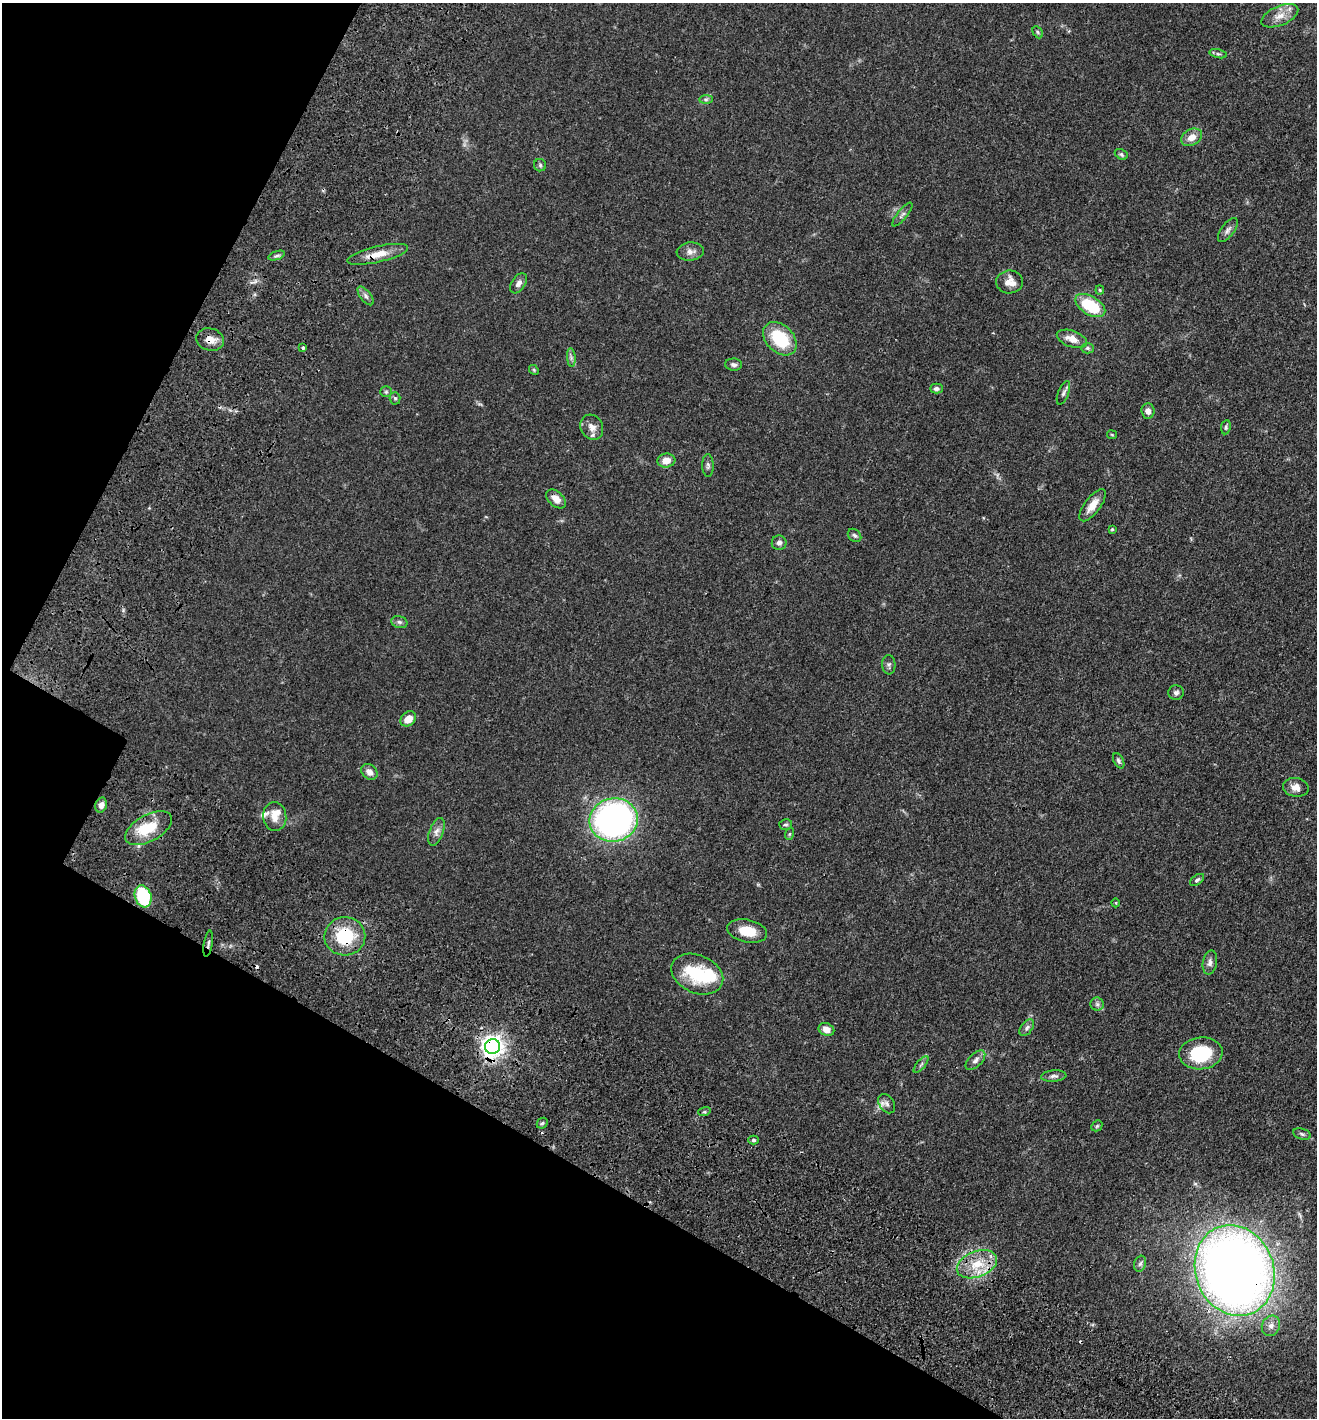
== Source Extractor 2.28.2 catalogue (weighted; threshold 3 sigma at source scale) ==
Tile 9 of 4 x 4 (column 1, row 3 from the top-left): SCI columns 335-1649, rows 1557-2972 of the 6066 x 6001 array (HDU 1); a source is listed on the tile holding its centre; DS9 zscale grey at full resolution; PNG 1319 x 1420 px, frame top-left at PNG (2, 3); each listed source drawn as its Kron ellipse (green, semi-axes under 4 px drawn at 4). Shown black and unused: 23% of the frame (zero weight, under 3 of 4 exposures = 11% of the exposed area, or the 3 px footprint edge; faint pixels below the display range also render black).
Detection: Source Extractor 2.28.2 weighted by HDU 2 'WHT'; one run over the whole footprint, this tile lists its part. Background 0.0631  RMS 0.0045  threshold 0.0202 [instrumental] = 3 sigma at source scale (4.5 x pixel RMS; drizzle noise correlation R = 1.50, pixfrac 1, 0.05/0.05 arcsec/px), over >= 5 px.
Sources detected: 86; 2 inside a brighter object's white glare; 2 cosmic-ray / hot-pixel residue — neither listed nor drawn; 2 inside a brighter listed object's ellipse — not listed separately; the other 80 listed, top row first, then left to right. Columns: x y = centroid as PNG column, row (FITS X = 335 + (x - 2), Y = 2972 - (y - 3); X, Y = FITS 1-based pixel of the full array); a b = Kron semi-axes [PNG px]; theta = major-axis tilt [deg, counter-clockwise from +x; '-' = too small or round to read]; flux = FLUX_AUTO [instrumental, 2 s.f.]
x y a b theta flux
1280 16 19 9 22 5.1
1038 32 6 4 -60 0.7
1218 54 9 3 -13 0.82
706 99 7 4 1 0.9
1192 137 11 8 29 4.1
1121 154 7 5 -30 0.73
540 165 6 6 - 0.77
902 215 15 5 51 1.4
1228 230 14 6 53 1.8
690 251 14 9 5 2.7
378 254 31 8 13 7.1
276 256 9 3 19 1
1010 282 13 11 2 4.5
519 283 11 6 56 2
1100 290 4 4 - 0.5
366 296 11 5 -52 1.5
1090 305 16 9 -31 22
780 339 19 13 -45 20
1072 339 16 8 -20 4.6
210 340 14 11 -16 4.4
303 348 3 3 - 1
1087 348 6 5 - 0.8
571 358 9 4 -85 1.1
734 365 8 6 -2 1.3
534 370 5 4 - 0.53
936 388 6 5 - 1.2
386 392 6 5 - 0.71
1063 393 12 5 69 1.4
395 398 6 5 - 0.75
1148 411 7 6 - 2.5
592 427 13 11 -63 3.5
1226 427 7 4 82 0.8
1112 435 5 4 - 0.49
666 460 9 7 7 4.2
708 465 11 5 -89 1.2
556 499 11 7 -43 4
1093 505 19 8 53 4.8
1112 529 4 3 - 0.47
854 535 7 5 -44 1
779 543 7 7 - 1.6
399 622 8 6 -17 1.2
889 665 10 6 -87 1.2
1176 693 8 7 - 1.3
408 719 9 6 40 5.7
1119 761 8 5 -63 1
369 772 9 7 -40 3
1296 787 13 9 -11 3.7
101 805 7 5 73 2.2
275 817 14 11 -85 4.5
614 820 24 21 13 150
786 825 6 5 - 0.84
149 828 26 13 29 13
436 832 14 7 70 2.5
789 834 6 4 71 0.54
1197 880 8 4 35 0.96
143 896 11 8 -71 26
1116 903 4 3 - 0.35
747 931 20 11 -12 9.4
345 936 20 19 - 22
208 944 13 3 80 0.95
1210 963 12 7 79 2
697 974 27 19 -24 26
1097 1004 6 6 - 1.1
1027 1028 9 5 54 1.3
826 1029 8 6 -23 3.3
493 1047 7 7 - 320
1201 1053 22 16 6 23
975 1060 12 6 45 1.9
921 1065 10 3 50 0.93
1054 1076 13 5 4 1.6
887 1104 10 7 -56 1.9
704 1112 6 4 17 0.68
542 1123 6 4 44 0.75
1097 1126 6 4 45 0.63
1302 1134 9 5 -16 1
753 1140 5 4 - 0.92
977 1264 21 13 21 11
1140 1264 8 6 71 1.2
1235 1270 46 39 -69 540
1271 1326 10 9 - 2.7
Overlapping masked pixels (flux is a lower limit): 6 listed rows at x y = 378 254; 210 340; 345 936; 208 944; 493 1047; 1235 1270